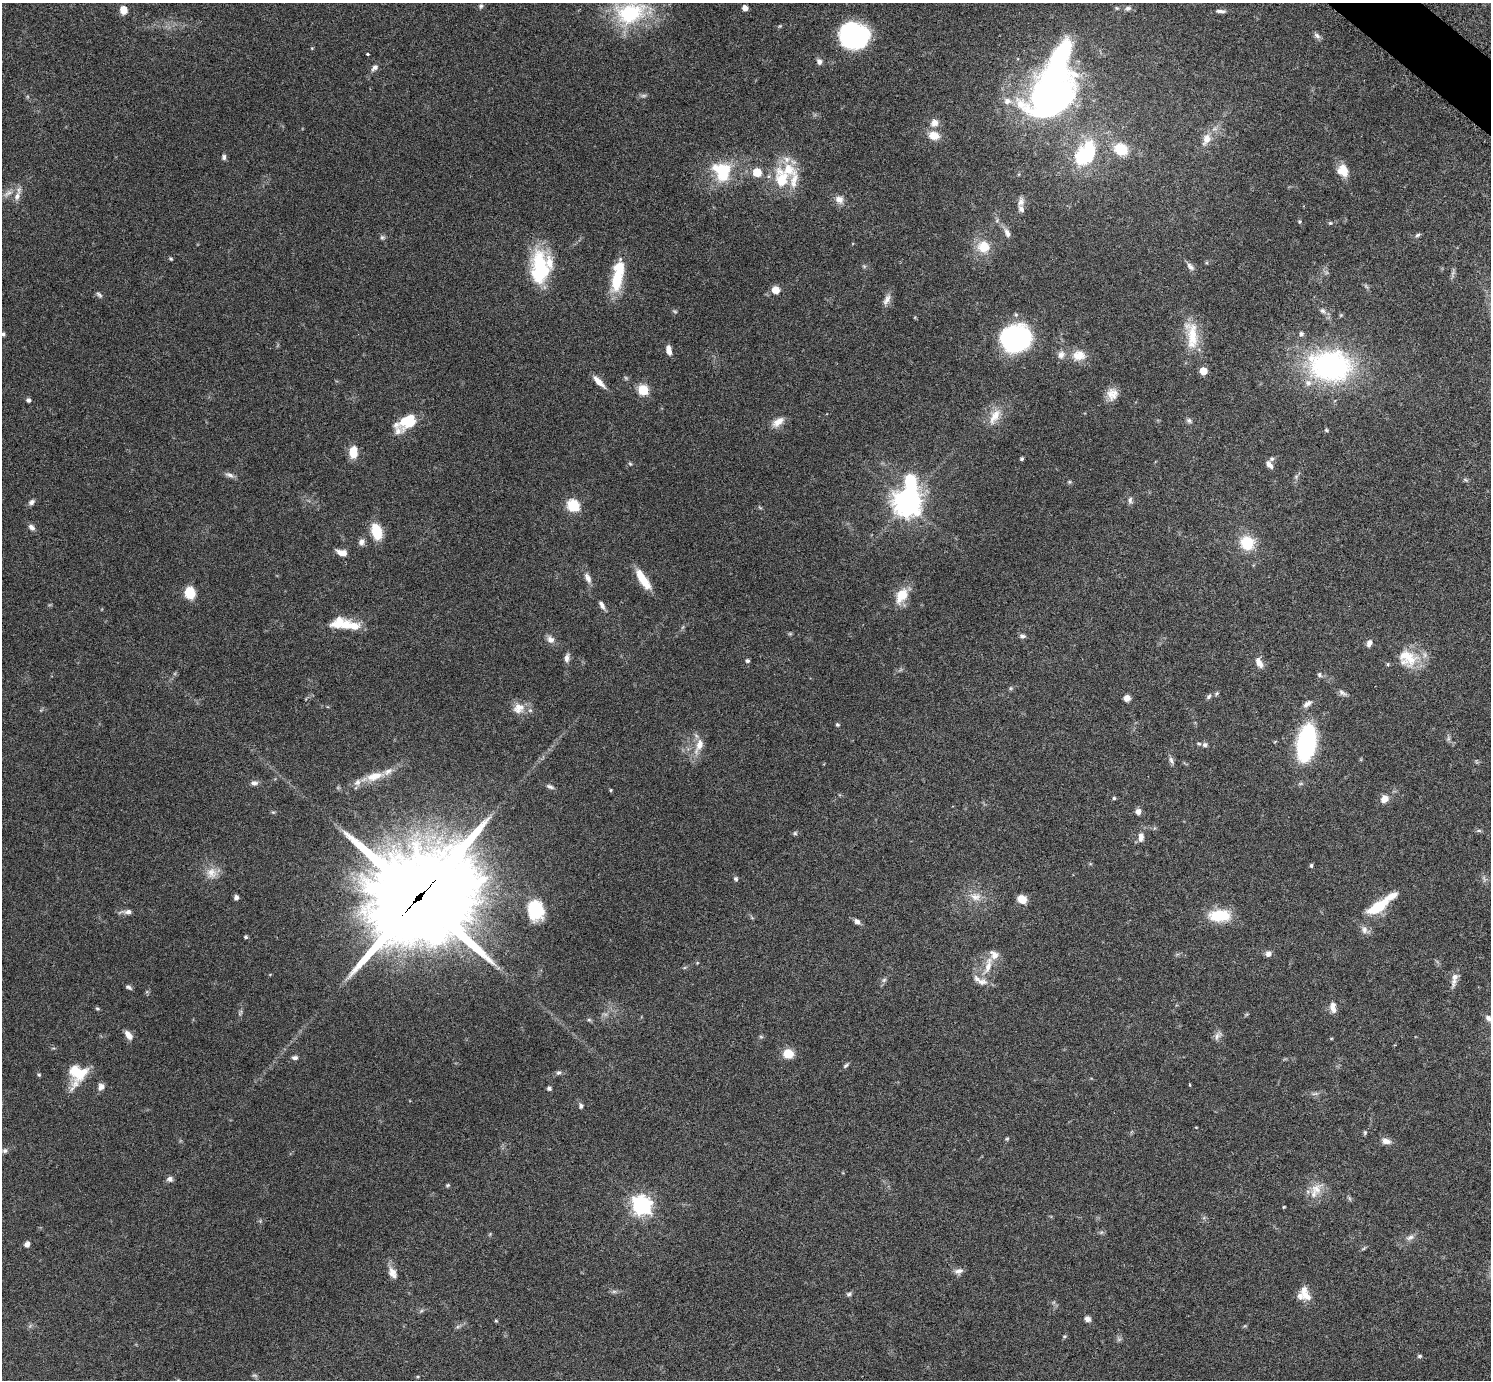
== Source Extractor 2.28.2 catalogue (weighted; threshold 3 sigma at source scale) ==
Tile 10 of 4 x 4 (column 2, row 3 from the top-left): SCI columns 1509-2997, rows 1692-3069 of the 5992 x 5996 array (HDU 1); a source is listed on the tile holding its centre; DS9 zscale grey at full resolution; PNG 1493 x 1382 px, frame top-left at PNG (2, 3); no overlay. Shown black and unused: <1% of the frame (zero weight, under 3 of 6 exposures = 2% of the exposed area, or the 3 px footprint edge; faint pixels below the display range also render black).
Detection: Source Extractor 2.28.2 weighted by HDU 2 'WHT'; one run over the whole footprint, this tile lists its part. Background 0.0705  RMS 0.0029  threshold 0.012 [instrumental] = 3 sigma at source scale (4.09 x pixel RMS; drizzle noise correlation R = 1.36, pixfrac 0.8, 0.05/0.05 arcsec/px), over >= 5 px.
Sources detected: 211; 7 too faint to see at this stretch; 4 inside a brighter object's white glare — not listed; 27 inside a brighter listed object's ellipse — not listed separately; the other 173 listed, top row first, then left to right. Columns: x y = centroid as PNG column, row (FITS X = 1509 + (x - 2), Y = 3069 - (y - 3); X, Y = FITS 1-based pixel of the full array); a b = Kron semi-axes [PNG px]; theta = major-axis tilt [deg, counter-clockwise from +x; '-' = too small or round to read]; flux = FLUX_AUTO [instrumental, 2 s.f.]
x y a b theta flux
481 6 7 6 - 0.56
745 8 5 4 - 1.6
1117 8 5 5 - 0.33
1128 8 8 6 22 0.71
123 10 8 7 - 2.5
1220 11 14 4 -1 0.98
630 13 44 29 13 21
853 36 23 20 -13 44
1317 36 10 6 -38 0.82
367 54 3 3 - 0.38
819 62 8 6 -71 1
375 67 9 6 38 1
1048 96 68 41 19 63
934 123 9 8 - 2.1
934 135 12 9 -12 3.6
1206 139 17 10 64 3.2
1121 149 13 11 -26 8.1
1085 153 40 27 59 21
224 157 8 5 85 0.65
1343 170 15 12 -64 3.8
723 172 26 19 79 11
757 172 5 5 - 9
782 179 32 19 -79 10
8 193 15 7 31 1.9
17 196 14 7 68 1.8
839 199 10 9 - 2
1021 202 12 8 77 1.6
997 220 6 4 73 0.46
1299 221 5 5 - 0.39
1330 223 5 5 - 0.35
1007 233 12 7 -66 1.5
1418 235 8 4 25 0.55
382 237 7 6 - 0.55
984 246 14 13 - 5.7
171 259 5 4 - 0.33
864 266 6 4 -18 0.4
1190 266 12 7 -49 1.1
540 268 39 20 -88 19
617 279 32 13 78 9.7
775 290 9 9 - 2.2
99 295 9 5 -43 0.59
887 300 17 7 62 1.7
1323 311 8 7 - 0.81
3 334 5 5 - 0.54
1192 335 42 16 -82 8.5
1015 339 22 19 2 72
669 350 11 6 -79 1.8
1079 355 19 14 2 3.8
1330 366 56 40 -6 49
598 381 17 6 -46 2.5
643 390 6 6 - 15
1112 394 15 13 82 2.7
28 400 5 5 - 0.63
995 416 25 11 60 4.2
405 421 22 10 26 6.5
1189 421 8 7 - 0.68
778 422 17 9 35 2.5
1326 430 6 4 -27 0.37
353 452 12 8 87 4.6
1022 459 3 3 - 0.43
630 464 5 5 - 0.36
1269 465 12 6 -51 1.2
229 475 13 6 -25 1.1
1465 480 7 4 -37 0.41
1069 482 5 5 - 0.37
1130 500 10 6 -90 0.83
31 502 8 6 37 0.91
907 503 10 10 - 250
573 505 6 6 - 27
32 527 9 6 -41 1.1
376 532 12 7 -74 12
362 542 9 7 75 1.2
1247 543 14 13 - 9.1
342 552 12 7 -11 2.1
588 578 15 7 -65 1.6
643 579 26 8 -57 6
190 593 10 9 - 6.9
902 595 18 11 60 5.7
602 605 11 5 -60 1.1
346 625 17 15 4 4.2
790 634 6 4 0 0.33
1022 636 9 5 -7 0.68
550 640 10 8 -32 1.6
1369 643 9 6 62 1.2
567 658 11 6 83 1.3
1407 658 28 23 -27 8.7
747 661 5 5 - 0.48
1259 663 13 7 -63 2.2
1319 675 7 5 -56 0.58
1010 688 6 4 89 0.37
1216 693 7 5 36 0.45
1342 693 13 6 -33 0.95
1209 696 8 5 52 0.63
1127 698 7 6 - 1.7
1307 704 12 6 36 1.3
519 707 18 13 3 3.5
837 725 5 5 - 0.43
1306 743 24 12 80 54
699 745 25 10 67 3.5
1205 745 6 6 - 0.89
1171 760 12 5 -66 0.9
374 776 25 10 17 5.1
254 783 9 6 4 1
550 787 11 5 -21 0.87
611 790 5 3 - 0.27
1114 798 4 4 - 0.4
1384 799 10 8 54 2.4
273 812 6 4 -18 0.34
1138 812 8 7 - 1.1
1479 831 8 4 8 0.46
795 833 6 5 - 0.46
1141 837 11 7 85 1.8
1311 865 5 4 - 0.47
212 873 16 15 - 3.3
736 879 6 5 - 0.52
236 897 5 5 - 0.83
419 897 44 35 40 4200
975 897 17 12 -3 3.2
1022 899 8 7 - 3.9
1378 906 24 10 33 9.7
536 910 22 17 -82 11
128 912 12 7 5 1.2
1220 915 25 13 2 9.5
857 921 8 6 -41 1.1
1365 930 13 9 -47 1.5
246 937 4 4 - 0.48
1268 954 7 7 - 1.2
697 963 5 3 - 0.23
988 966 29 9 73 4.1
1455 977 11 8 36 1.6
884 980 7 6 - 0.61
129 987 9 5 -29 0.62
1333 1005 11 8 53 1.5
97 1009 5 5 - 0.4
240 1012 10 4 63 0.56
1488 1018 11 7 -43 1.6
589 1020 6 4 -18 0.39
128 1035 12 7 -54 1.8
1218 1036 14 7 55 1.2
761 1037 7 4 -2 0.38
788 1054 12 10 -4 3.9
295 1058 8 5 -6 0.71
846 1065 8 5 39 0.58
76 1072 32 15 89 8
558 1073 7 6 - 0.58
39 1074 5 5 - 0.38
101 1087 10 8 59 1.3
549 1088 5 4 - 0.69
1315 1094 9 4 1 0.69
581 1106 7 6 - 0.63
1196 1127 3 2 - 0.21
1365 1133 6 5 - 0.4
1007 1139 6 4 7 0.33
1386 1141 12 7 -13 1.7
5 1151 8 6 27 0.79
170 1179 8 7 - 0.93
447 1185 5 4 - 0.38
1316 1189 20 14 50 4.1
641 1205 8 7 - 110
1284 1207 3 3 - 0.21
1101 1232 7 4 2 0.46
1410 1237 12 7 18 1.2
27 1244 6 5 - 1.1
958 1271 12 7 13 1.3
393 1273 16 9 -64 2.1
614 1291 7 4 0 0.58
849 1294 8 5 32 0.59
1306 1296 18 9 -37 2.5
1087 1319 7 6 - 1.2
496 1321 4 4 - 0.29
1064 1336 6 4 19 0.34
1420 1356 7 5 2 0.44
417 1377 4 4 - 0.27
Overlapping masked pixels (flux is a lower limit): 1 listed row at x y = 419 897
Isophote crosses this tile's border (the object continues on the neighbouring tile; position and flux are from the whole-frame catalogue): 3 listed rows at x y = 630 13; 3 334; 1488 1018